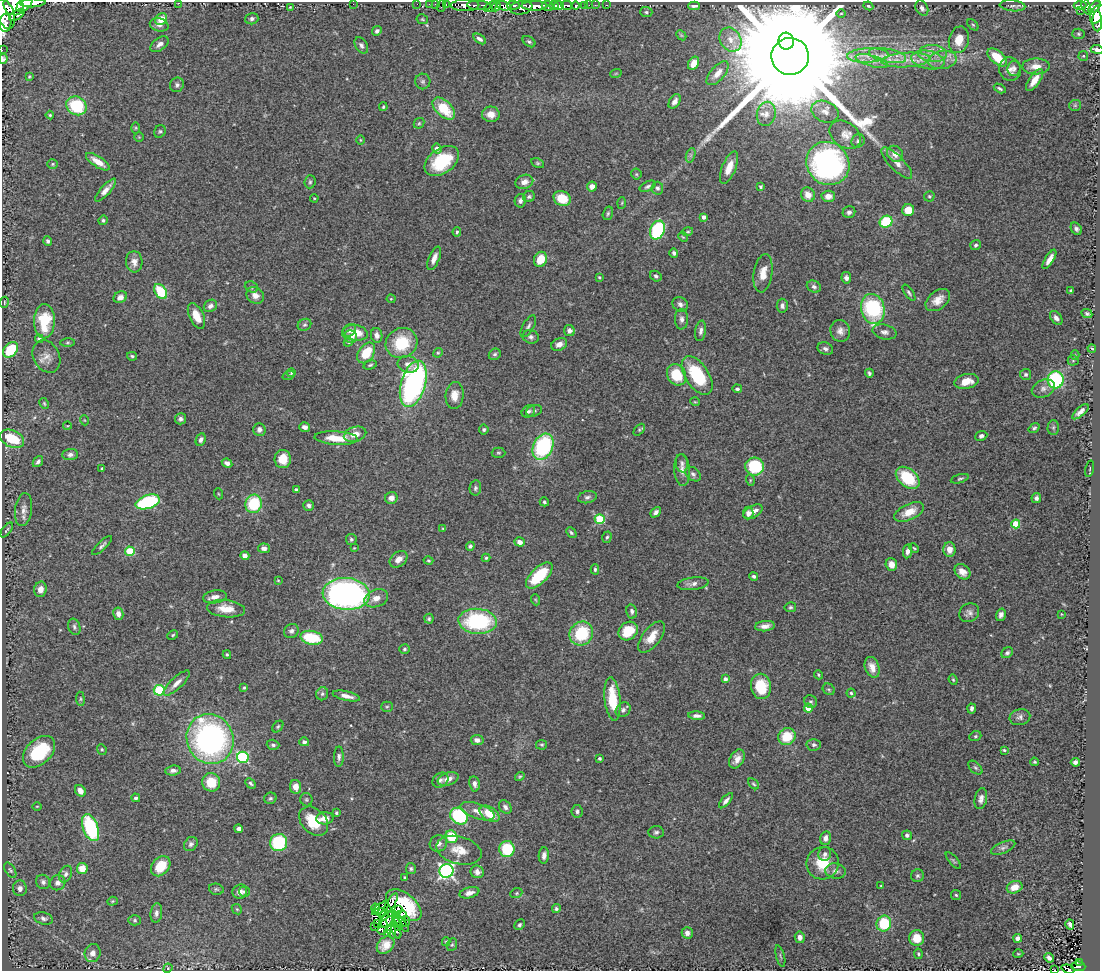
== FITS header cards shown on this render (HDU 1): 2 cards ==
NAXIS1  =                 1098
NAXIS2  =                  969

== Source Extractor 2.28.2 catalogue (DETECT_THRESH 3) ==
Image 1098 x 969 px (HDU 1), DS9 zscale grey, 1 PNG px = 1 image px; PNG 1102 x 973 px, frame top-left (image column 1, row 969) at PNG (2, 2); each listed source drawn as its Kron ellipse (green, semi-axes under 4 px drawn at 4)
Background 1.16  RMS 0.045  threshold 0.135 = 3 sigma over >= 5 px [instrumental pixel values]
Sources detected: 457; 4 with non-positive FLUX_AUTO (blend fragments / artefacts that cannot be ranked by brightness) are neither listed nor drawn; the other 453 listed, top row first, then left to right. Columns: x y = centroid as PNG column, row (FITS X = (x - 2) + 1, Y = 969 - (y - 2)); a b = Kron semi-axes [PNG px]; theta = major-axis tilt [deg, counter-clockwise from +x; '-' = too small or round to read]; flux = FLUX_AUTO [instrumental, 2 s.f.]
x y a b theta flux
33 3 12 4 3 3300
178 3 3 2 - 7.6
25 4 10 5 46 2900
353 4 2 2 - 49
417 4 2 2 - 19
429 4 2 2 - 24
436 4 3 3 - 81
446 4 3 2 - 50
13 5 10 9 - 4400
465 5 14 6 1 3400
479 5 12 4 -4 1800
513 5 6 3 -4 870
559 5 5 3 - 1200
567 5 6 3 -4 430
585 5 3 3 - 96
589 5 2 2 - 10
595 5 2 2 - 22
607 5 3 2 - 25
441 6 6 2 71 50
496 6 5 3 - 500
503 6 7 4 -16 1100
534 6 13 4 0 4300
547 6 6 5 - 1100
554 6 4 4 - 1700
576 6 4 3 - 660
694 6 5 3 - 9.9
868 6 5 3 - 4.6
1012 6 13 5 -5 11
1080 6 6 3 3 310
290 7 4 3 - 2.4
491 7 7 4 34 540
1086 7 8 4 -67 420
1094 7 7 4 48 790
521 8 11 6 9 2100
922 8 8 6 -61 12
1081 10 4 3 - 17
646 12 6 5 - 4.9
841 13 5 3 - 2.6
5 14 15 8 -72 7800
1097 14 10 6 62 660
17 15 9 4 33 950
161 19 6 5 - 45
252 19 6 5 - 8.6
422 19 6 5 - 3.9
1097 21 10 5 -89 520
5 23 9 6 87 2700
159 25 9 6 -14 14
973 25 6 4 -45 4.3
377 31 5 4 - 7.4
1078 34 6 5 - 4.9
681 35 6 4 -44 3.8
479 39 7 4 -32 8.8
730 40 12 10 -59 31
959 40 13 10 76 44
786 41 8 7 - 9400
529 42 7 5 -36 6.2
160 44 10 6 35 14
361 45 9 5 -60 8.7
1097 49 6 3 -7 17
2 50 2 2 - 9.3
933 53 14 8 -3 31
868 55 21 7 2 40
790 56 19 18 - 180000
888 56 19 7 -12 37
1083 56 5 5 - 3.4
997 57 11 6 -41 84
3 59 5 3 - 5.3
906 60 24 7 4 54
928 60 17 9 -11 39
942 60 14 9 9 33
872 61 17 5 -16 23
694 63 7 5 60 40
1036 66 14 8 0 33
1010 69 12 11 - 21
1014 69 7 6 - 8.1
616 73 6 3 19 3
718 73 15 7 49 26
29 77 3 3 - 3
1034 80 13 5 55 37
423 81 8 7 - 8.5
177 85 7 7 - 9.3
1000 88 6 3 -29 5.3
675 101 8 5 57 14
1075 105 6 5 - 5
76 106 10 9 - 160
383 107 4 3 - 3.7
444 108 13 8 -44 110
825 112 14 10 -23 27
491 114 9 7 -4 30
766 114 12 9 78 27
50 115 4 4 - 3.8
419 123 6 4 43 4
136 128 6 3 89 3.4
160 131 6 5 - 5.4
845 135 17 12 -36 31
139 137 4 4 - 2.9
360 140 5 3 - 2.7
858 141 7 6 - 7.8
437 149 5 4 - 18
895 154 9 7 -43 23
691 155 7 4 71 7
442 161 19 12 36 170
98 162 14 5 -33 38
538 163 7 4 -26 4.6
828 163 22 21 - 740
897 163 20 7 -46 26
53 164 5 4 - 4
729 167 17 7 68 40
636 174 5 5 - 4
310 182 6 5 - 5.3
524 182 9 7 17 20
592 186 5 4 - 16
648 186 8 4 28 7.8
760 187 4 3 - 4.7
657 188 6 6 - 8
106 190 15 5 48 20
808 195 7 6 - 30
828 196 7 5 2 26
929 196 5 5 - 4.6
529 197 6 5 - 5.8
314 198 4 3 - 2.9
562 198 9 7 -26 69
520 201 7 5 80 8.5
622 203 5 3 - 2.8
908 210 6 6 - 50
849 212 6 6 - 9.3
608 213 7 5 73 5.5
704 217 4 4 - 13
103 220 5 4 - 5.3
886 222 6 6 - 160
1076 229 6 5 - 8.4
657 230 10 7 66 250
457 232 5 4 - 4.5
688 232 5 3 - 3.8
683 237 5 4 - 3.2
48 241 5 4 - 6.7
976 245 5 5 - 6.1
674 253 4 4 - 7.4
434 258 13 5 68 20
541 259 8 6 67 55
1049 259 11 4 58 22
134 262 10 8 -85 20
763 273 19 9 81 38
656 276 6 5 - 6.7
599 277 3 3 - 3
846 278 6 5 - 10
251 287 7 5 -22 5.9
814 287 7 5 -24 8.3
1071 291 3 3 - 4.1
161 292 8 5 -56 130
909 293 9 4 -55 6.8
255 295 9 8 - 24
120 297 7 5 29 17
391 299 4 4 - 3
938 300 14 9 38 31
4 302 5 3 - 2.9
680 304 8 7 - 10
210 306 7 6 - 11
782 306 7 5 -85 11
873 309 15 11 -76 280
1087 314 5 4 - 6.1
196 316 14 7 -64 46
1056 318 8 5 -52 13
682 319 10 6 -89 12
44 321 17 10 88 130
304 325 7 5 29 6.2
528 326 12 5 60 9.3
349 330 8 5 41 11
569 331 5 5 - 11
701 331 10 5 81 12
840 331 11 9 -73 18
884 332 12 7 -12 14
355 333 12 8 -10 55
377 335 7 5 -80 15
351 337 6 6 - 21
531 337 8 6 -19 10
39 339 4 4 - 6.8
348 342 4 4 - 3.7
67 343 7 4 0 4.8
401 343 16 15 - 140
559 344 8 6 24 20
1092 348 4 3 - 3.3
825 349 8 6 -22 9.8
11 350 9 6 47 110
366 353 11 7 56 89
438 353 5 4 - 4.2
495 354 6 5 - 6
1075 355 4 4 - 3.1
46 356 17 13 -62 29
132 356 5 3 - 4.9
1073 360 5 5 - 3.9
408 364 10 8 -15 23
370 365 7 4 16 5.7
291 373 4 4 - 3.6
869 373 4 3 - 6.1
1026 374 5 5 - 6.7
288 375 6 4 20 3.7
676 375 11 9 -59 100
697 375 22 11 -57 180
1056 380 8 8 - 330
967 381 12 7 10 36
413 384 24 12 74 790
737 389 5 4 - 5.8
1043 389 12 8 24 16
455 395 13 9 86 31
695 402 5 3 - 2.6
44 403 6 4 -63 3.6
528 411 7 5 34 8.3
534 411 8 5 19 6.6
1080 412 10 4 41 16
180 419 5 5 - 8.8
84 420 5 3 - 2.3
67 426 4 2 - 2.5
305 427 5 4 - 12
1053 427 7 5 88 6.2
1034 428 6 4 36 5.9
259 429 6 6 - 12
484 430 5 5 - 6.4
639 430 7 4 49 4.7
355 434 11 7 17 31
981 436 6 5 - 9.6
336 438 22 6 -3 58
12 439 12 8 -25 120
201 440 6 4 64 10
543 447 13 9 63 330
498 453 7 5 -2 5
70 455 8 5 4 11
283 459 9 8 - 52
38 462 6 4 50 8.4
227 463 5 4 - 10
682 463 9 6 -80 9.4
755 467 9 9 - 170
102 469 3 3 - 4
1090 469 8 3 77 3.7
682 470 16 8 -85 20
693 474 9 6 -37 9.1
908 478 13 9 -41 140
960 479 9 4 15 5.3
750 480 6 3 -73 3.2
475 488 7 5 80 6.9
296 490 4 3 - 6.5
219 494 5 3 - 2.6
587 497 9 6 11 9.2
391 498 6 5 - 18
1036 498 5 5 - 11
148 502 12 6 17 250
544 502 5 4 - 4.6
254 504 9 8 - 150
309 505 5 5 - 8
23 510 16 8 82 23
656 512 6 4 47 10
753 512 10 6 29 25
909 512 16 8 24 45
748 513 6 5 - 16
600 519 5 5 - 200
1016 524 4 4 - 120
443 529 4 4 - 3.7
7 530 8 3 53 4.9
571 533 6 4 -46 5.4
607 537 6 4 71 5.4
351 539 5 5 - 6.3
520 542 5 4 - 17
102 546 13 4 44 8.4
470 546 4 4 - 6.9
264 548 6 5 - 13
354 548 3 3 - 2.2
914 548 5 3 - 3
949 550 7 6 - 26
130 551 5 4 - 120
908 551 7 4 81 14
245 556 4 4 - 15
486 558 4 4 - 4
399 559 10 7 39 20
428 561 5 4 - 3.9
891 564 6 5 - 27
595 569 5 4 - 5.2
963 572 9 6 -41 23
539 576 17 8 44 130
754 576 4 4 - 6.2
278 580 4 4 - 2.7
693 584 16 6 7 16
40 589 8 6 77 21
346 594 23 16 -4 1100
215 597 12 6 8 19
376 598 12 8 21 28
536 600 6 3 -70 3
790 607 6 5 - 5.4
226 609 19 8 -6 45
632 611 7 5 -78 9.2
969 613 10 9 - 13
118 614 6 5 - 17
1061 614 3 3 - 2.3
1001 615 6 4 73 11
429 619 5 4 - 5
478 621 19 12 -4 320
765 626 10 5 6 17
74 627 8 6 -72 8.1
291 631 8 6 37 9.6
628 631 10 8 42 89
581 633 12 11 - 150
173 635 6 4 26 4.1
651 637 18 9 52 42
312 638 11 7 -11 120
404 649 5 4 - 5
1007 653 6 5 - 6.7
227 655 4 3 - 4.2
872 667 11 7 -71 27
818 675 5 4 - 3.7
725 679 4 3 - 11
953 680 5 4 - 3.9
177 683 17 5 43 20
761 686 13 10 -81 94
244 688 4 3 - 3.8
829 689 6 5 - 5.1
159 690 5 5 - 190
851 693 4 4 - 4.3
322 694 6 6 - 7.4
346 696 14 4 -12 21
80 699 7 3 -82 4.1
613 699 21 8 -84 110
811 702 7 6 - 7
387 707 5 5 - 4.6
808 708 4 4 - 53
972 708 5 3 - 8.3
623 710 8 6 44 11
697 716 8 4 -5 11
1020 717 10 8 14 11
278 727 6 4 50 4.8
975 736 6 4 21 4.3
787 737 9 8 - 78
210 739 25 23 -64 850
477 740 6 5 - 15
304 742 5 4 - 7.1
273 745 6 5 - 7.2
542 745 5 5 - 4.5
814 745 7 6 - 8.3
102 749 5 4 - 3.9
1004 750 4 3 - 4
39 752 19 12 44 170
243 757 6 5 - 310
339 757 10 5 89 9
600 759 3 3 - 5.6
737 759 10 7 61 20
1035 762 4 3 - 3.7
1075 762 4 4 - 11
975 768 8 5 -45 6.4
173 770 7 5 8 11
520 777 5 3 - 3.6
448 779 11 6 17 25
440 780 8 7 - 8.8
211 782 9 9 - 68
250 783 6 4 -46 5.2
474 784 8 5 -79 12
753 784 6 4 -40 4.3
296 787 7 5 -82 27
80 791 6 5 - 23
136 798 4 4 - 7.2
270 798 6 5 - 6
981 799 10 6 77 14
306 800 7 6 - 5.2
726 801 9 4 49 12
37 806 5 3 - 2.5
505 807 7 5 -52 10
477 811 18 7 -19 29
577 811 6 5 - 7.7
336 813 3 3 - 3.9
489 814 11 7 -33 56
459 816 9 7 -39 230
325 818 8 6 4 24
314 821 17 12 -45 87
91 828 14 7 -68 270
239 829 4 4 - 14
656 832 7 6 - 8.1
907 835 5 4 - 8
451 837 6 6 - 100
825 838 7 5 75 15
279 842 9 8 - 190
438 843 9 8 - 14
191 844 8 6 49 9.7
1003 848 13 5 23 11
507 849 8 7 - 130
459 850 23 14 -15 49
825 854 7 6 - 11
544 855 8 5 86 13
953 861 10 3 -50 4.8
823 863 16 16 - 80
161 866 11 8 48 69
82 868 5 5 - 42
411 869 5 5 - 6.1
10 870 8 5 -58 5.5
446 871 7 7 - 850
836 871 10 7 -9 15
477 872 7 6 - 14
66 874 9 6 65 10
917 876 6 6 - 7.3
405 877 3 3 - 3.6
43 882 7 7 - 9.6
58 883 8 7 - 14
881 886 3 3 - 2.8
1015 887 8 6 21 33
20 888 8 7 - 13
216 889 7 5 -14 6
240 892 7 7 - 16
244 892 5 5 - 7.1
469 893 10 5 14 18
516 893 6 4 22 4.3
956 895 5 5 - 4.8
112 901 5 4 - 3.6
391 903 11 3 59 5.9
404 905 21 11 -39 150
375 908 4 4 - 6.5
380 908 10 3 36 5.2
237 909 5 4 - 4
398 909 3 2 - 5.3
556 909 4 4 - 5.5
380 912 5 4 - 5.4
156 913 10 5 83 11
401 914 5 2 - 9.2
384 915 5 3 - 7.3
43 918 10 6 -16 12
135 920 6 5 - 5.2
387 920 10 5 46 11
391 921 5 3 - 6.2
406 921 5 3 - 1
400 922 12 3 -51 15
378 923 3 2 - 5.3
396 923 5 2 - 1.6
884 924 8 7 - 130
1070 924 5 3 - 9
519 925 6 4 46 5.9
399 926 3 2 - 0.49
375 927 2 2 - 1.8
382 930 5 2 - 1.1
396 931 8 3 -66 9
392 932 7 4 -82 12
387 933 4 2 - 3.1
687 933 5 5 - 13
800 937 6 5 - 13
917 938 8 7 - 55
1018 938 4 4 - 15
446 942 4 4 - 3.9
386 945 10 7 45 33
452 945 6 5 - 5
93 953 9 8 - 20
918 954 5 3 - 4.9
1018 954 5 3 - 3
780 956 11 2 -75 4.9
1049 958 5 4 - 12
1079 962 3 2 - 16
1078 966 7 5 -2 67
168 968 5 4 - 2.8
1068 969 6 3 -18 72
1054 970 2 2 - 3.3
At the frame edge (FLAGS 8, measured only in part): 12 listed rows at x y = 33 3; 178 3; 25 4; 13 5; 5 14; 1097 14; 1097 21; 1097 49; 2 50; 3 59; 1068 969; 1054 970
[4 non-positive-flux detections neither listed nor drawn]